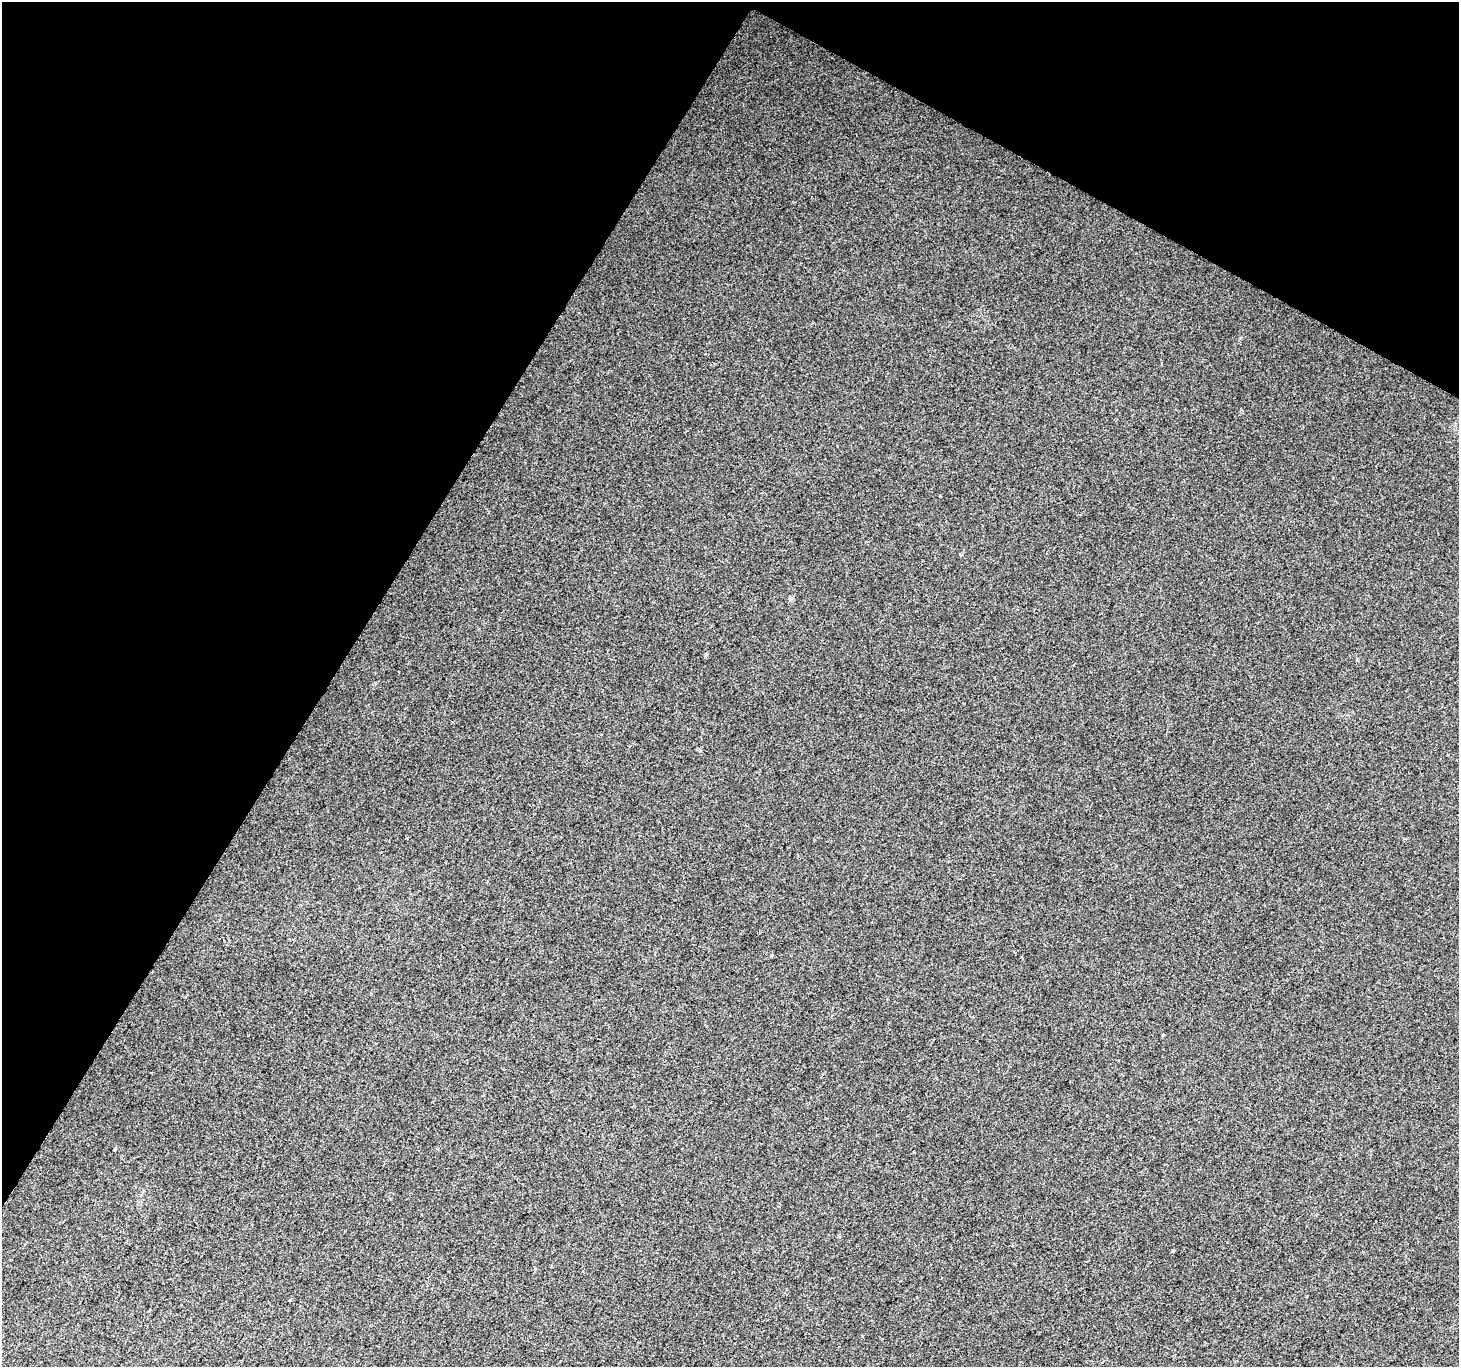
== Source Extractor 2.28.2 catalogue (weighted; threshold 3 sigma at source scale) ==
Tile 2 of 4 x 4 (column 2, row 1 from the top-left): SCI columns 1464-2920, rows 4355-5719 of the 5833 x 5915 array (HDU 1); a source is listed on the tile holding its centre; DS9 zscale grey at full resolution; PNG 1461 x 1369 px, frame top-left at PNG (2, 2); no overlay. Shown black and unused: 30% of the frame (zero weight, under 2 of 3 exposures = <1% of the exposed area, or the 3 px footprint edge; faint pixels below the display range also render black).
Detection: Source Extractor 2.28.2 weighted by HDU 2 'WHT'; one run over the whole footprint, this tile lists its part. Background 0.0134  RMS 0.0059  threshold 0.0267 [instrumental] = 3 sigma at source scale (4.5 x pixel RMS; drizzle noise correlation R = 1.50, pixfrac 1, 0.0396/0.0396 arcsec/px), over >= 5 px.
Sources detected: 6; all 6 listed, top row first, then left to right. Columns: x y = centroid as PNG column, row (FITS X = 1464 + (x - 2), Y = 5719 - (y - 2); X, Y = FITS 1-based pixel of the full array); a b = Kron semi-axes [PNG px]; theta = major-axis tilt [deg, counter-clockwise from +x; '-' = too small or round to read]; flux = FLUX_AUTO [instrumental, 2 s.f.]
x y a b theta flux
940 496 3 2 - 0.51
790 599 6 4 72 0.96
706 654 5 4 - 0.75
115 1148 4 3 - 1.3
1173 1250 3 3 - 1.1
290 1300 3 3 - 3.2